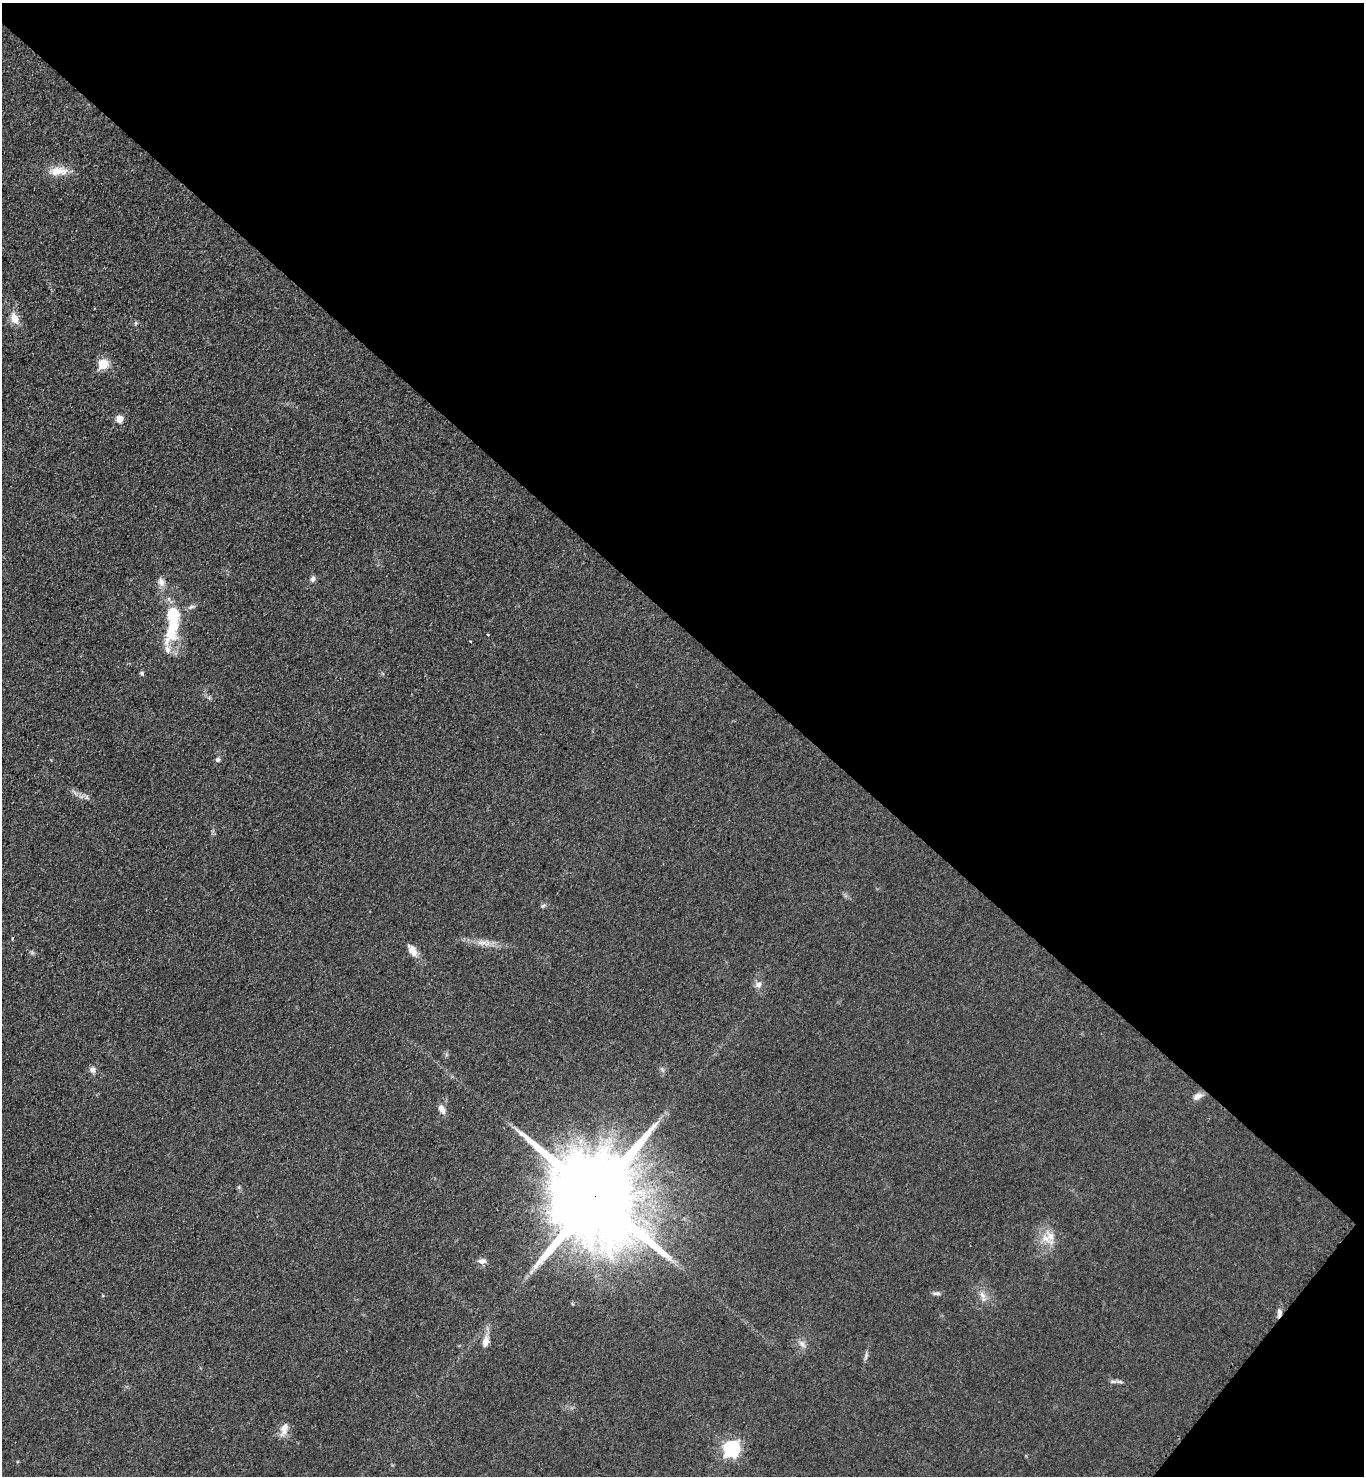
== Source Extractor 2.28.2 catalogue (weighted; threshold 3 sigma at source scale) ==
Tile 8 of 4 x 4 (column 4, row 2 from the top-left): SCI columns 4456-5817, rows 3017-4490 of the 6048 x 6031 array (HDU 1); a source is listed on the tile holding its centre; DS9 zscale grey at full resolution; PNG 1366 x 1478 px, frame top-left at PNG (2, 3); no overlay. Shown black and unused: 44% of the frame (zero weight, under 3 of 4 exposures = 7% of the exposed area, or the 3 px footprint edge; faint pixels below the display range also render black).
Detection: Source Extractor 2.28.2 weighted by HDU 2 'WHT'; one run over the whole footprint, this tile lists its part. Background 0.0644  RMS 0.0073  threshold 0.0327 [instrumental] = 3 sigma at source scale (4.5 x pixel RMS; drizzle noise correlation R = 1.50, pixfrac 1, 0.05/0.05 arcsec/px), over >= 5 px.
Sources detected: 37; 1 inside a brighter object's white glare — not listed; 2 inside a brighter listed object's ellipse — not listed separately; the other 34 listed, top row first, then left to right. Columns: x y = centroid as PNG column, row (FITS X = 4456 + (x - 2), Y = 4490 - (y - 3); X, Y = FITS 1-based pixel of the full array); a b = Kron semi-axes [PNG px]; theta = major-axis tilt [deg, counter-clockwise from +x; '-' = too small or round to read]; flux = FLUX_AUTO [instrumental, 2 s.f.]
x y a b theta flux
57 171 20 11 10 12
14 319 15 9 -75 7.4
136 323 6 4 -71 1
103 364 6 5 - 32
119 419 5 5 - 9.2
313 579 8 6 65 2.4
161 582 13 8 -69 4.4
191 607 11 4 26 2
173 615 17 11 -81 27
488 635 3 3 - 1
170 636 27 15 59 19
470 642 3 3 - 4.5
142 673 6 4 -50 1.2
218 760 6 5 - 1.8
87 797 7 4 -89 1.3
543 906 7 4 36 1.3
481 943 13 6 -4 4.7
412 951 15 8 -59 6.8
758 984 9 7 23 3.7
93 1070 8 7 - 3
1197 1096 13 7 28 4.2
442 1109 12 7 -55 4.5
595 1196 32 21 -43 20000
1050 1236 22 10 -75 9.4
482 1261 11 7 0 3.2
936 1293 12 5 2 2
982 1295 14 7 -60 4.6
1279 1313 12 6 81 3.4
486 1342 15 8 76 5.6
802 1344 13 6 -48 3.5
866 1356 11 4 73 2
1113 1381 12 4 0 2.1
284 1429 21 8 70 6.1
731 1449 7 7 - 190
Overlapping masked pixels (flux is a lower limit): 2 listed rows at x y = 595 1196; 1279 1313